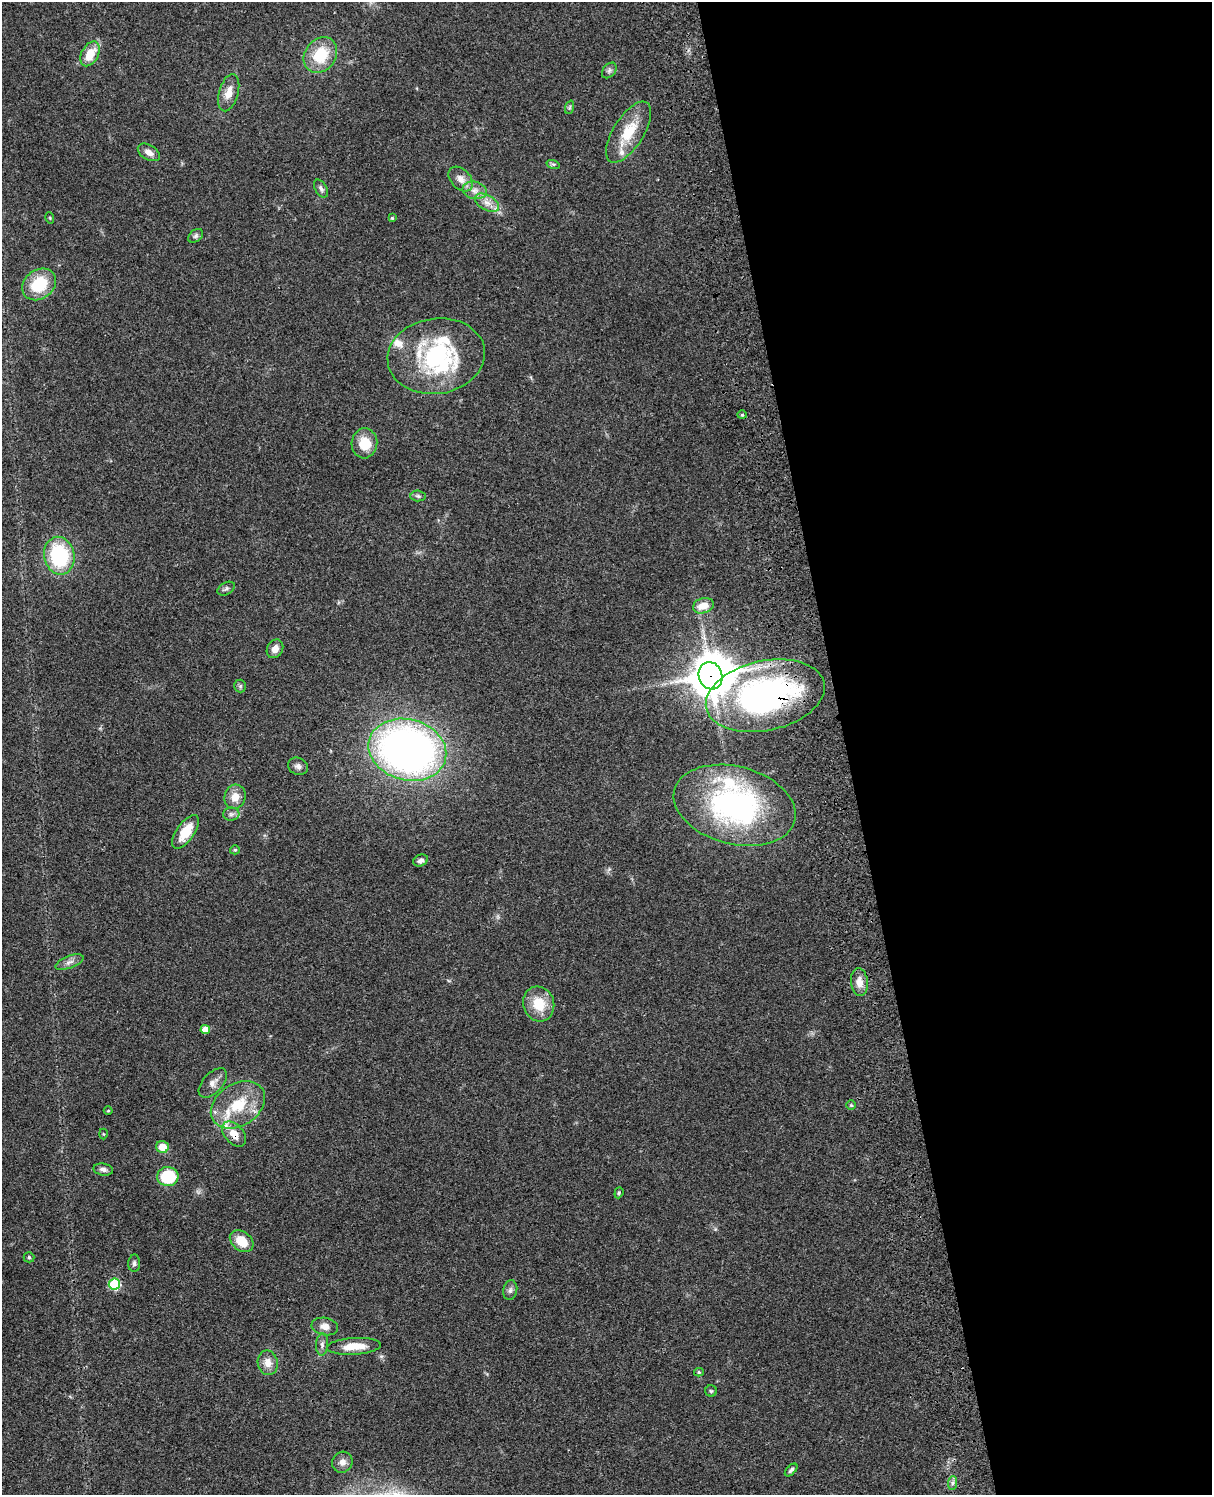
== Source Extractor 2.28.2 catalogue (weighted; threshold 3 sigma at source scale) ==
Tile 8 of 4 x 3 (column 4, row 2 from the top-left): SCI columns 3753-4962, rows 1773-3265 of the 5081 x 4925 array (HDU 1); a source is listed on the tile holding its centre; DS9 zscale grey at full resolution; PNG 1214 x 1497 px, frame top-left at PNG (2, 2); each listed source drawn as its Kron ellipse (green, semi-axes under 4 px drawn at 4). Shown black and unused: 30% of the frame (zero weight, under 3 of 4 exposures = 6% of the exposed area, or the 3 px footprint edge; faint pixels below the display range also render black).
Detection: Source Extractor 2.28.2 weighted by HDU 2 'WHT'; one run over the whole footprint, this tile lists its part. Background 0.0771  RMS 0.0058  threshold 0.026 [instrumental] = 3 sigma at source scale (4.5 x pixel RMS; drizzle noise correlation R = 1.50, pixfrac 1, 0.05/0.05 arcsec/px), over >= 5 px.
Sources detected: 71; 2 inside a brighter object's white glare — neither listed nor drawn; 6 inside a brighter listed object's ellipse — not listed separately; the other 63 listed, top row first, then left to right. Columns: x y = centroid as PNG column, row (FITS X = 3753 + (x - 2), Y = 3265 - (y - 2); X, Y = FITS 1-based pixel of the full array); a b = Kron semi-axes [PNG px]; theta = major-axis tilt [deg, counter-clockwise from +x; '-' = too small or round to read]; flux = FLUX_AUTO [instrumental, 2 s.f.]
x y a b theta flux
90 54 13 8 62 12
320 55 19 15 53 21
609 70 9 6 50 1.7
229 93 19 9 74 6.5
570 107 7 4 71 0.99
628 132 35 15 58 19
149 152 12 7 -30 3.8
553 164 7 4 -17 0.9
461 179 14 9 -46 4.7
321 189 10 6 -60 1.7
475 190 12 8 -11 4.4
487 203 13 7 -29 4.7
50 218 5 3 - 0.48
392 218 4 4 - 0.65
196 236 8 6 41 1.5
39 284 18 14 36 22
436 356 49 38 9 70
742 415 4 4 - 0.71
364 443 15 13 85 12
418 496 7 5 -2 1.1
59 556 19 15 -78 49
226 589 9 6 30 1.5
703 606 10 7 17 7.6
275 649 10 7 59 4.1
711 676 14 11 -71 1200
240 686 6 6 - 1.1
765 696 60 35 12 160
407 750 39 30 -15 330
298 766 10 8 -22 2.3
235 797 12 10 76 5.9
735 805 62 39 -14 130
231 814 8 6 2 1.8
185 832 19 9 55 13
235 850 5 4 - 0.72
421 860 8 5 23 1.9
69 962 15 6 21 2.8
859 982 14 8 -84 5.5
539 1004 18 15 -73 14
205 1029 5 4 - 6.1
213 1083 18 9 48 4.4
238 1105 29 21 33 24
851 1105 5 5 - 0.79
108 1111 4 3 - 0.48
103 1134 5 3 - 0.54
234 1134 14 9 -50 8.5
162 1147 6 6 - 8.5
103 1169 10 6 -8 2.2
168 1177 11 9 3 29
619 1193 6 4 70 0.72
242 1241 13 9 -38 11
29 1257 5 5 - 0.79
134 1263 8 6 88 1.4
114 1284 6 5 - 44
510 1290 10 7 79 1.9
325 1327 13 8 -10 4.6
322 1344 11 6 86 2.1
354 1346 27 8 3 11
268 1363 12 10 -79 5.3
699 1372 5 4 - 0.8
711 1391 6 5 - 0.85
342 1462 11 10 - 3.4
791 1470 8 4 45 1.4
952 1483 7 4 88 1.4
Overlapping masked pixels (flux is a lower limit): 3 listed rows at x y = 711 676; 765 696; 234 1134